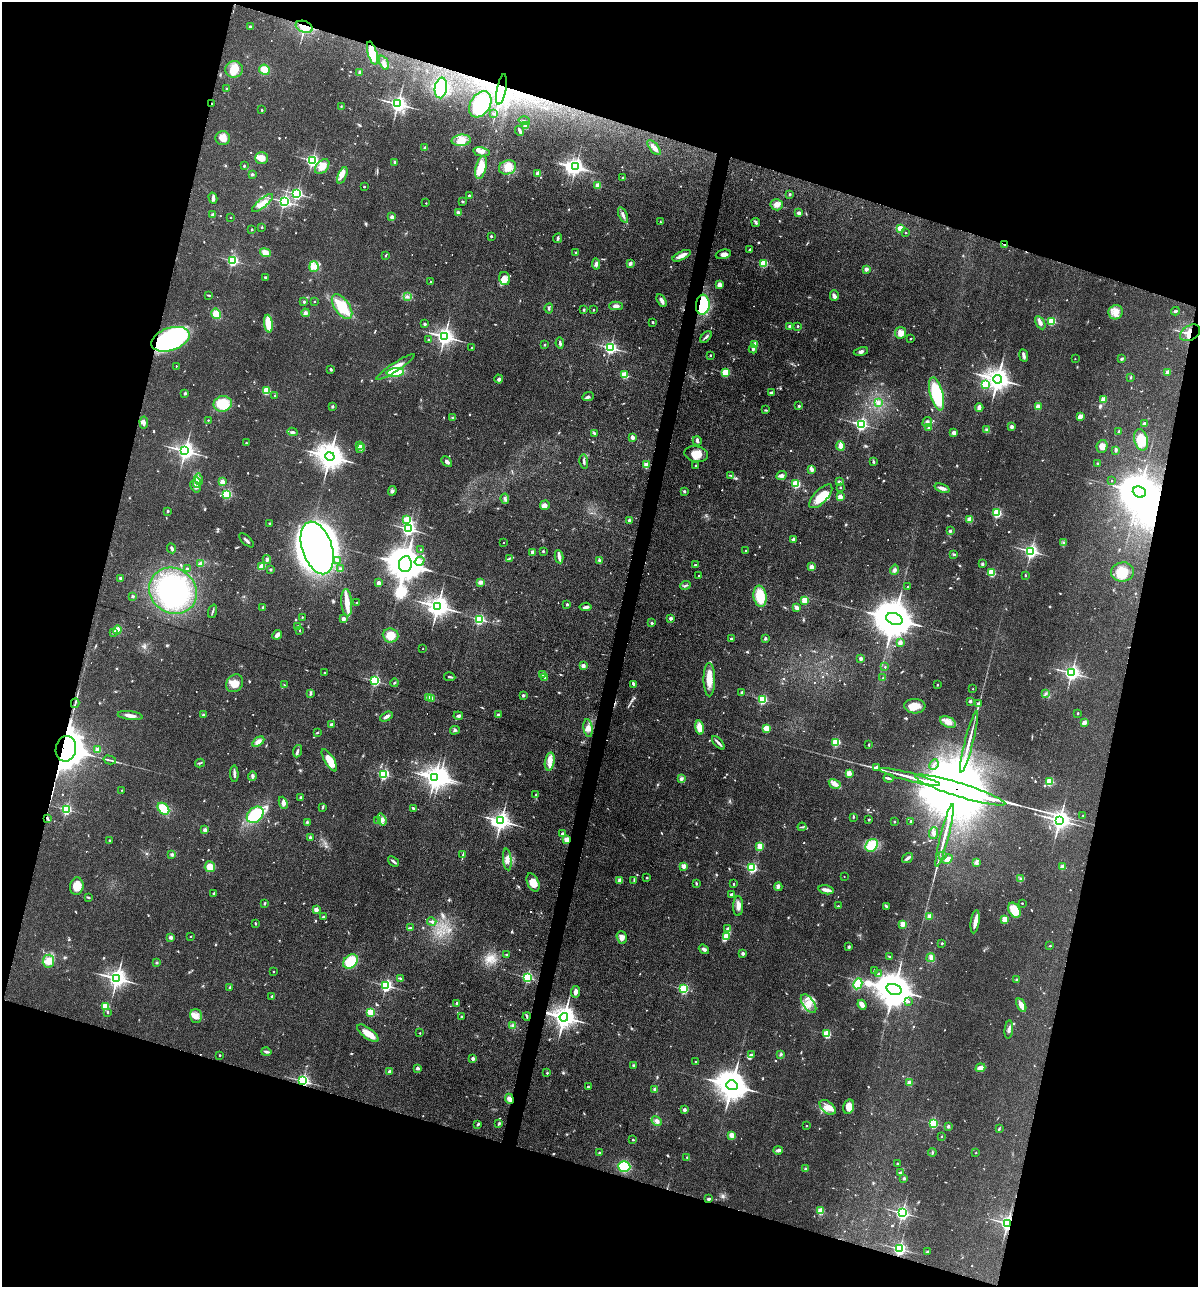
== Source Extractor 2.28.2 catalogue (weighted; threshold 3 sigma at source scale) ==
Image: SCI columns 127-4909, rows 1-5138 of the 5159 x 5138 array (HDU 1 of 3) = the unmasked area's bounding box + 8 px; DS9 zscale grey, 4 x 4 block average (1 PNG px = mean of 4 x 4 image px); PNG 1200 x 1289 px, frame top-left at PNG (2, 2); each listed source drawn as its Kron ellipse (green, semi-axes under 4 px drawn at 4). Shown black and unused: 34% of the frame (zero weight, under 3 of 4 exposures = <1% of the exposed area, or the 3 px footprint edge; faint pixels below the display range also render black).
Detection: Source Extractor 2.28.2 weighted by HDU 2 'WHT'. Background 0.0814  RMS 0.0065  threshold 0.0291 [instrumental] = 3 sigma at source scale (4.5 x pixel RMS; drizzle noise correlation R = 1.50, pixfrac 1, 0.05/0.05 arcsec/px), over >= 5 px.
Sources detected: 910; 6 too faint to see at this stretch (4 x 4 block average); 16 inside a brighter object's white glare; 3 cosmic-ray / hot-pixel residue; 2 long thin detections or spike segments (spike, bleed or trail) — neither listed nor drawn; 11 coinciding with a brighter row at this scale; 37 inside a brighter listed object's ellipse — not listed separately; of the other 835, all 500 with FLUX_AUTO >= 3.3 (the completeness limit of this list) listed and drawn (335 fainter detections not listed), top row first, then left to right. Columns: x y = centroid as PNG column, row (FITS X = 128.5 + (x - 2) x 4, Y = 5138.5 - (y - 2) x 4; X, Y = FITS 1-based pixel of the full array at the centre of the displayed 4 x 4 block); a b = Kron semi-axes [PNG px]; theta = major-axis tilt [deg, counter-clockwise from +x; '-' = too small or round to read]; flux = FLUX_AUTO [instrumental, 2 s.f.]
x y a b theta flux
250 27 3 2 - 7.8
304 27 9 5 -22 62
372 53 12 4 -74 110
384 63 7 3 -64 10
234 69 9 8 - 55
264 70 5 5 - 53
359 72 3 2 - 5.8
441 88 10 6 81 160
227 89 2 2 - 5.9
501 89 15 4 79 60
211 104 2 2 - 3.3
398 104 3 3 - 1900
480 104 14 10 58 260
341 107 4 2 - 3.6
262 110 2 2 - 8
493 113 2 2 - 6.6
524 121 6 2 -17 5.2
526 126 4 3 - 29
520 131 5 2 - 10
223 138 7 7 - 33
461 140 9 5 6 38
425 148 2 2 - 35
654 148 9 3 -50 22
481 152 8 4 -10 17
261 158 6 6 - 41
312 160 2 2 - 940
395 162 2 2 - 22
244 166 2 2 - 12
322 167 8 5 47 45
481 167 12 5 75 73
508 167 9 7 19 45
576 167 2 2 - 1300
538 173 2 2 - 63
252 174 2 2 - 6.6
342 175 9 3 67 17
623 177 2 2 - 9.5
598 186 2 2 - 100
364 187 2 2 - 8.2
297 194 2 2 - 820
790 194 2 2 - 14
469 196 2 2 - 20
213 198 5 3 - 8.7
284 201 2 2 - 1000
462 201 3 2 - 4
262 203 13 4 40 30
426 203 2 2 - 3.9
777 205 6 5 - 23
458 213 3 2 - 12
799 213 2 2 - 39
213 215 2 2 - 35
623 215 8 3 -67 12
231 217 2 2 - 5.1
392 217 2 2 - 53
660 222 2 2 - 4.6
756 222 5 2 - 8.9
262 227 2 2 - 8.1
900 228 2 2 - 140
252 230 2 2 - 14
906 233 2 2 - 4.3
491 236 2 2 - 13
558 238 5 2 - 7.3
1005 245 4 2 - 3.5
750 250 3 2 - 4
576 252 2 2 - 15
265 253 5 4 - 32
723 254 7 4 13 20
386 256 2 2 - 3.3
682 256 10 4 26 23
233 260 2 2 - 650
764 263 2 2 - 270
596 264 6 3 -83 10
630 264 2 2 - 31
314 267 5 4 - 19
866 269 2 2 - 52
265 277 3 2 - 5.8
504 279 6 5 - 22
430 281 2 2 - 6
720 285 3 3 - 21
209 295 3 2 - 3.5
834 296 5 3 - 10
407 297 3 2 - 5.5
661 300 7 3 -60 17
314 301 2 2 - 5.4
304 302 2 2 - 16
703 305 10 7 85 270
616 306 7 3 1 14
342 307 14 7 -54 130
549 308 5 2 - 5.7
584 310 3 2 - 3.5
594 310 2 2 - 8.6
1175 311 4 2 - 4.9
1116 312 7 7 - 30
306 313 4 4 - 9.7
216 314 5 5 - 37
1052 321 2 2 - 270
653 322 3 2 - 3.8
1040 323 7 3 -61 16
268 324 9 4 -82 99
425 324 2 2 - 23
790 326 2 2 - 34
798 326 2 2 - 3.5
901 333 6 5 - 32
1190 333 11 7 31 61
444 336 3 2 - 2100
706 337 7 2 46 9.4
170 339 20 11 19 520
911 339 2 2 - 3.7
428 340 2 2 - 3.8
560 343 5 2 - 9.6
544 345 2 2 - 13
754 345 2 2 - 110
471 348 2 2 - 3.8
610 348 2 2 - 1000
753 349 4 3 - 8
861 351 7 3 11 12
710 355 2 2 - 9
1024 356 6 2 -81 16
1075 359 2 2 - 3.5
1122 359 4 2 - 6.7
176 366 2 2 - 5
395 367 23 4 33 46
331 369 3 2 - 6.7
1168 372 2 2 - 46
395 373 9 4 7 87
726 373 2 2 - 280
624 375 2 2 - 180
1131 377 3 2 - 3.7
499 379 4 4 - 7.9
998 379 4 4 - 4500
985 384 2 2 - 210
266 391 2 2 - 280
185 393 2 2 - 22
771 393 2 2 - 28
936 394 17 6 -75 280
275 395 2 2 - 3.5
588 397 6 4 24 9.9
1103 399 2 2 - 120
878 403 2 2 - 7.6
223 404 9 8 - 140
799 406 2 2 - 18
1038 406 2 2 - 87
332 407 2 2 - 26
979 407 4 2 - 19
766 410 3 2 - 4
1081 416 2 2 - 53
452 418 2 2 - 6.2
208 420 2 2 - 5
144 422 6 2 -87 15
927 422 5 3 - 16
861 424 2 2 - 920
1144 424 3 2 - 18
929 427 4 3 - 8.3
1012 427 2 2 - 46
987 430 4 3 - 10
1119 431 3 2 - 6.1
293 432 5 3 - 7.7
954 433 2 2 - 65
595 434 4 3 - 5.5
632 437 3 2 - 14
1141 440 11 6 -75 76
697 441 5 3 - 7.2
246 443 2 2 - 3.4
359 446 2 2 - 18
840 446 5 4 - 19
1102 446 6 5 - 22
361 448 5 2 - 4.5
1116 450 4 2 - 7.1
185 451 3 3 - 2200
696 454 12 8 -10 51
330 456 5 4 - 6400
447 462 6 3 -48 14
584 462 7 2 -83 8.6
873 462 3 2 - 4.2
1097 463 2 2 - 8
646 465 2 2 - 130
696 466 2 2 - 4.6
812 469 2 2 - 42
731 475 3 2 - 4.1
781 475 5 4 - 12
199 479 6 2 -77 7.2
1111 481 2 2 - 3.4
197 482 5 2 - 10
222 482 2 2 - 96
839 482 3 3 - 7.3
796 484 2 2 - 300
195 487 6 3 -56 13
840 487 2 2 - 3.4
942 488 8 3 -20 17
392 491 5 3 - 9.1
684 491 2 2 - 19
1139 492 7 5 -23 14000
227 494 2 2 - 450
821 496 15 6 46 71
840 497 2 2 - 99
505 499 5 3 - 8.4
545 505 5 4 - 18
168 511 2 2 - 12
997 513 2 2 - 390
970 519 2 2 - 140
407 520 2 2 - 240
629 520 2 2 - 20
269 523 2 2 - 14
408 529 3 2 - 1100
950 531 2 2 - 24
246 540 9 2 -43 11
793 540 2 2 - 31
504 542 2 2 - 3.8
1063 543 2 2 - 3.4
171 548 5 3 - 7.7
317 548 27 15 -71 1900
421 550 2 2 - 6.1
745 550 2 2 - 3.5
543 551 2 2 - 15
1031 551 3 2 - 1100
533 552 2 2 - 29
954 554 3 2 - 5.5
559 557 6 3 -79 17
509 558 3 2 - 4.7
267 559 4 3 - 6.9
600 560 4 3 - 6.7
338 561 3 3 - 11
420 561 5 4 - 17
200 564 2 2 - 47
405 564 8 6 82 14000
982 564 2 2 - 22
695 565 2 2 - 11
261 566 4 2 - 41
811 567 2 2 - 83
187 569 3 2 - 3.3
271 569 3 3 - 3.9
340 569 2 2 - 15
895 570 5 3 - 8.5
1122 572 11 9 9 72
991 573 2 2 - 250
699 575 2 2 - 4.9
1025 575 2 2 - 6.8
120 578 2 2 - 28
480 582 3 2 - 21
379 583 2 2 - 51
685 585 5 2 - 6.1
908 587 2 2 - 6.5
173 591 24 22 -39 480
132 596 3 2 - 4.6
760 596 11 6 -81 110
805 600 2 2 - 180
347 603 13 5 -85 55
357 603 2 2 - 11
567 604 2 2 - 15
438 606 4 3 - 3500
263 607 2 2 - 20
585 607 6 2 7 13
797 608 2 2 - 32
213 611 7 2 71 6
302 617 2 2 - 6.9
671 618 2 2 - 45
343 619 2 2 - 56
479 619 2 2 - 550
894 619 8 5 -19 19000
652 623 2 2 - 18
297 626 2 2 - 6.3
117 630 4 4 - 25
299 630 3 2 - 4
113 632 4 2 - 4.2
277 635 5 3 - 17
391 635 8 7 - 60
732 639 2 2 - 26
765 639 2 2 - 25
900 643 2 2 - 65
423 648 2 2 - 4.1
861 658 2 2 - 36
583 666 2 2 - 57
885 667 2 2 - 4.1
325 672 2 2 - 4.4
1072 673 2 2 - 1500
543 674 2 2 - 54
450 677 5 2 - 5.4
544 677 3 2 - 4.1
883 678 2 2 - 4.5
709 680 16 5 -89 56
375 681 2 2 - 630
235 683 9 8 - 39
394 683 4 2 - 4.6
634 684 4 2 - 13
284 685 4 2 - 4.4
937 685 2 2 - 7.2
973 689 2 2 - 3.7
311 693 3 2 - 4
742 693 3 3 - 5.9
1045 693 3 2 - 4.1
523 695 2 2 - 23
429 698 2 2 - 140
432 699 2 2 - 39
762 699 2 2 - 440
970 701 2 2 - 24
75 703 5 2 - 4.9
978 703 2 2 - 9.5
915 706 10 7 -3 49
1078 713 2 2 - 7.8
203 715 2 2 - 20
498 715 2 2 - 24
130 716 12 3 -7 24
458 716 5 2 - 11
386 717 7 3 28 14
948 722 8 5 -26 35
1084 723 4 3 - 17
331 725 2 2 - 35
699 727 7 4 -80 40
588 728 9 4 -82 20
766 729 2 2 - 170
455 730 5 3 - 6.3
317 733 3 2 - 3.5
258 742 7 4 33 21
836 742 2 2 - 300
969 742 32 2 76 49
718 743 8 2 -47 12
869 745 3 2 - 3.6
66 749 13 10 80 14000
98 750 2 2 - 93
297 751 6 2 70 8.3
110 760 6 2 -14 7.7
329 760 12 4 -58 75
550 762 9 4 78 27
200 763 5 2 - 4.8
934 764 5 2 - 4.4
877 767 2 2 - 35
849 773 2 2 - 120
234 774 8 2 -87 11
383 774 2 2 - 550
252 776 4 3 - 8.6
909 777 31 2 -15 55
435 778 3 3 - 2700
888 778 5 2 - 6.8
681 779 4 3 - 8.8
1050 782 2 2 - 230
835 784 6 4 -30 17
121 790 2 2 - 3.4
960 790 47 7 -17 160000
536 795 4 2 - 4.1
301 797 2 2 - 9.4
283 803 6 3 -66 14
323 807 3 2 - 3.9
413 808 3 3 - 4.5
66 809 2 2 - 590
163 809 7 5 -47 87
255 815 9 7 44 130
1083 815 2 2 - 4.4
853 817 3 2 - 4.2
48 818 4 2 - 4.6
382 819 6 3 -72 14
869 819 2 2 - 4.6
1060 820 3 3 - 2500
377 821 2 2 - 3.7
501 821 3 3 - 2200
911 821 2 2 - 6.1
307 822 3 3 - 4.6
894 822 2 2 - 14
802 827 4 2 - 4.3
205 830 2 2 - 70
934 833 6 3 83 12
562 834 2 2 - 33
945 836 32 2 76 50
310 837 4 2 - 6.4
109 840 2 2 - 4.5
567 840 2 2 - 150
872 845 7 5 48 110
760 846 2 2 - 180
172 854 3 2 - 7.5
463 855 3 2 - 4.9
942 856 4 2 - 4.6
908 858 6 2 37 13
507 859 11 3 -83 22
947 859 5 4 - 21
393 861 6 2 -38 11
976 862 2 2 - 3.4
684 866 2 2 - 81
210 867 5 5 - 38
1062 867 2 2 - 72
752 868 2 2 - 490
844 876 2 2 - 3.6
647 878 2 2 - 8.7
1020 879 3 2 - 4.6
620 880 2 2 - 61
634 880 3 2 - 3.9
533 882 9 5 -64 39
696 883 3 2 - 3.7
734 884 2 2 - 11
77 886 8 6 81 48
778 887 4 3 - 12
826 890 8 2 -11 28
214 893 2 2 - 24
731 895 2 2 - 35
88 897 4 2 - 4.4
264 903 3 2 - 5.7
1022 903 2 2 - 5.2
738 906 10 5 88 22
838 906 2 2 - 3.4
886 906 3 3 - 6
316 910 2 2 - 65
1014 910 8 5 -61 70
930 916 2 2 - 100
323 917 2 2 - 16
1005 919 2 2 - 140
432 922 4 2 - 6.2
975 922 12 4 82 27
255 924 3 2 - 3.3
903 924 2 2 - 110
410 928 2 2 - 21
728 929 2 2 - 37
190 936 2 2 - 5.1
726 936 4 2 - 47
171 937 2 2 - 42
622 937 6 5 - 20
942 943 2 2 - 9.2
1050 946 2 2 - 5.8
849 947 2 2 - 26
704 949 5 3 - 10
743 953 2 2 - 32
507 954 3 2 - 4.2
889 957 4 2 - 5
931 958 4 3 - 10
48 961 6 5 - 43
350 961 8 6 42 110
156 963 3 2 - 4.2
874 970 2 2 - 3.9
273 971 2 2 - 4.5
879 973 2 2 - 4.2
527 977 2 2 - 530
117 978 3 3 - 2700
400 978 4 2 - 4.7
1017 980 2 2 - 22
858 984 6 4 61 78
386 985 2 2 - 820
230 987 2 2 - 20
684 989 2 2 - 450
894 989 8 5 -18 12000
575 992 6 3 84 17
272 996 2 2 - 21
908 1001 2 2 - 8.3
457 1004 4 2 - 9.1
808 1004 11 5 -54 37
862 1005 5 3 - 26
1021 1005 7 3 -61 34
105 1006 2 2 - 230
108 1012 2 2 - 5.9
370 1012 2 2 - 250
196 1016 7 6 - 24
527 1016 4 2 - 4
461 1017 2 2 - 7.6
564 1017 4 4 - 4000
513 1025 3 2 - 6.1
1009 1029 9 3 84 12
368 1033 13 5 -37 48
420 1033 2 2 - 3.4
827 1034 2 2 - 260
266 1052 5 2 - 9.4
220 1055 2 2 - 7.1
751 1055 3 3 - 9.3
781 1055 3 2 - 4.1
473 1058 2 2 - 37
696 1062 2 2 - 7.1
633 1065 2 2 - 18
418 1068 4 3 - 7.7
980 1068 5 3 - 29
390 1072 2 2 - 44
547 1073 2 2 - 10
303 1081 2 2 - 1000
909 1083 2 2 - 80
732 1085 6 5 - 8700
588 1087 2 2 - 18
655 1089 2 2 - 42
509 1099 5 3 - 16
828 1107 9 5 -40 33
849 1107 7 5 74 48
684 1110 2 2 - 40
657 1121 5 3 - 13
499 1123 4 2 - 4.4
933 1123 2 2 - 440
478 1124 3 2 - 7.1
807 1126 2 2 - 6.6
948 1126 2 2 - 19
999 1129 3 2 - 3.5
732 1135 4 3 - 27
942 1136 2 2 - 7.9
633 1140 2 2 - 9.6
778 1150 5 3 - 9
600 1153 3 2 - 6.8
932 1153 4 2 - 4.8
976 1153 2 2 - 4.1
687 1158 4 2 - 3.8
897 1163 2 2 - 3.9
624 1166 6 5 - 130
805 1169 2 2 - 24
900 1172 2 2 - 15
904 1178 2 2 - 20
708 1199 3 2 - 8
820 1211 2 2 - 190
902 1213 2 2 - 1100
1007 1223 3 2 - 1500
900 1249 2 2 - 950
927 1252 2 2 - 15
Overlapping masked pixels (flux is a lower limit): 17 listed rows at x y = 304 27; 372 53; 501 89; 211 104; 480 104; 1005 245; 703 305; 1190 333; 170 339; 1139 492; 66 749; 960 790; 567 840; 564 1017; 303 1081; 509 1099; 1007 1223
Diffuse or blended objects may show on this block-average render without a row.